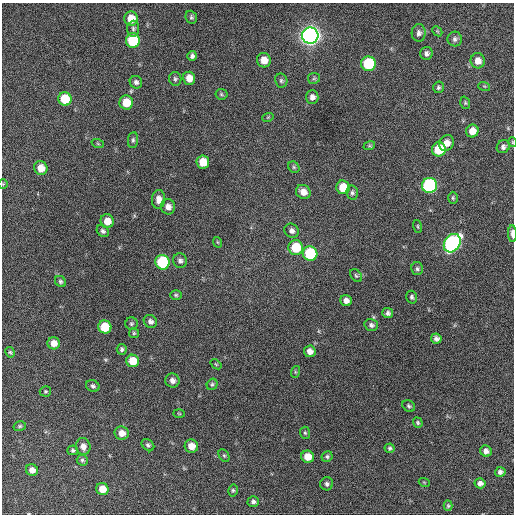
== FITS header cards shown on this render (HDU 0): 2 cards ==
NAXIS1  =                  512 / Axis length
NAXIS2  =                  512 / Axis length

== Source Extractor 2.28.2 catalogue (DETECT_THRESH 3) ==
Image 512 x 512 px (HDU 0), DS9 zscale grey, 1 PNG px = 1 image px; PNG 516 x 516 px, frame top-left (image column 1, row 512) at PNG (2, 3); each listed source drawn as its Kron ellipse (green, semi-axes under 4 px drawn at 4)
Background 589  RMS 17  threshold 50.1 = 3 sigma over >= 5 px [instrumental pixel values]
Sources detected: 105; all 105 listed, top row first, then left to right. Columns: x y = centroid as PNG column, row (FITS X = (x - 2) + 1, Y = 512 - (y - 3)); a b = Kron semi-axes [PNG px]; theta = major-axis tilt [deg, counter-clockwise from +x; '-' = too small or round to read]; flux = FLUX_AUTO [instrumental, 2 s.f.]
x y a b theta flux
191 17 6 5 - 2200
131 19 7 6 - 20000
133 29 8 6 86 2900
437 31 6 4 -44 1500
419 33 9 7 87 4300
310 36 8 8 - 820000
455 39 7 7 - 3600
133 40 7 7 - 70000
426 53 6 6 - 3600
192 56 5 4 - 3000
264 60 7 7 - 11000
478 61 7 7 - 9800
368 64 7 7 - 66000
189 78 6 6 - 11000
314 78 6 5 - 1800
175 79 7 6 - 2400
281 81 7 6 - 2400
136 82 6 6 - 3500
484 86 6 3 -18 1500
438 87 6 5 - 2400
221 94 6 5 - 2000
312 97 7 6 - 4800
65 99 7 6 - 36000
126 103 7 7 - 22000
465 103 6 4 -71 1600
268 117 6 3 18 1200
472 131 6 6 - 13000
133 140 8 5 83 2400
512 142 5 3 - 900
446 143 8 7 - 8400
98 144 6 4 -19 1400
369 146 6 4 18 1400
503 147 7 6 - 3600
439 149 7 7 - 39000
203 162 6 6 - 18000
294 167 6 5 - 1900
41 168 7 6 - 15000
3 184 5 5 - 1200
429 185 7 7 - 170000
343 187 7 6 - 22000
303 192 8 6 -39 8100
352 193 7 6 - 2700
453 198 6 5 - 1800
158 199 9 6 86 7100
168 207 8 7 - 6000
107 221 7 6 - 12000
418 226 6 4 -72 1400
103 231 7 5 -46 2600
292 231 7 7 - 4200
512 234 8 3 -88 6000
217 242 5 3 - 1100
452 243 10 7 53 300000
296 248 7 7 - 39000
310 254 7 7 - 67000
180 261 7 7 - 3500
162 262 7 7 - 89000
417 269 6 6 - 2400
356 276 7 5 -49 2000
60 281 6 5 - 2000
176 295 6 5 - 1800
412 297 6 5 - 2500
346 301 6 5 - 5900
388 313 5 5 - 3300
150 321 7 6 - 3600
131 324 6 6 - 2100
371 325 7 6 - 3600
105 327 7 6 - 34000
134 333 5 5 - 1600
436 338 5 5 - 3500
54 343 6 6 - 9900
122 349 5 5 - 2200
310 351 6 6 - 6300
10 352 5 4 - 1600
133 361 6 6 - 23000
216 364 6 3 -37 1300
295 372 6 4 73 1200
172 381 7 7 - 5200
212 384 6 5 - 1900
93 386 7 5 -27 2600
45 391 6 5 - 1500
409 406 7 5 -35 2000
179 414 6 4 -2 1300
418 423 5 4 - 1800
20 426 6 5 - 1800
122 433 7 6 - 9300
305 433 6 5 - 1800
148 445 7 5 -44 2600
83 446 8 7 - 6300
191 446 7 6 - 12000
390 448 5 5 - 2000
73 450 5 5 - 2400
486 451 6 5 - 4400
224 456 7 5 -62 1700
308 457 6 6 - 16000
327 457 5 5 - 2100
82 460 5 5 - 2000
32 470 6 5 - 6800
500 472 5 5 - 3400
424 482 5 3 - 880
480 483 5 5 - 4200
327 484 6 6 - 2700
102 489 6 6 - 15000
233 490 6 4 76 1900
253 502 5 5 - 2800
448 506 5 4 - 1400
At the frame edge (FLAGS 8, measured only in part): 3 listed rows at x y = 512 142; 3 184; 512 234